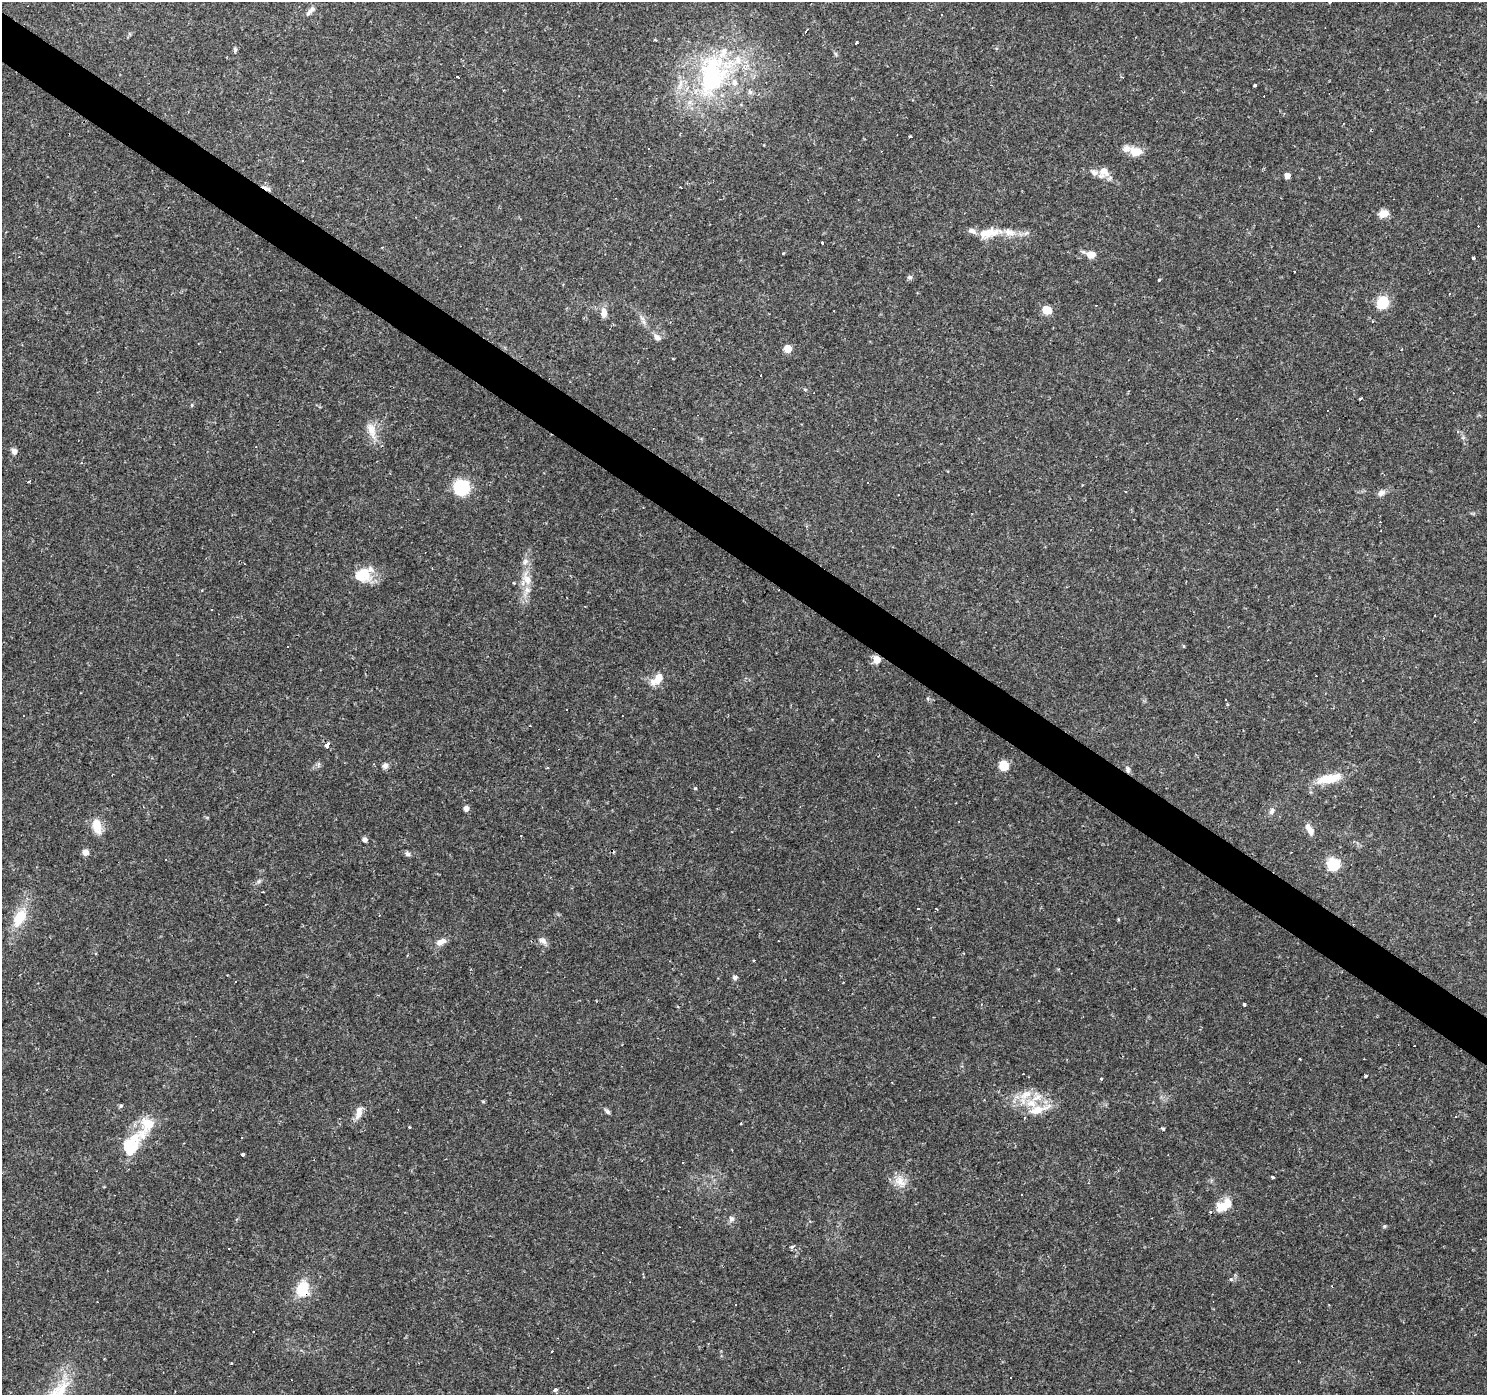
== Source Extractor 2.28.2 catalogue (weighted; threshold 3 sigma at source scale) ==
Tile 11 of 4 x 4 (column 3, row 3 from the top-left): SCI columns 2975-4459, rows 1638-3030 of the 5945 x 5993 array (HDU 1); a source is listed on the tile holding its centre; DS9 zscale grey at full resolution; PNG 1489 x 1397 px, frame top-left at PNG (2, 2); no overlay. Shown black and unused: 3% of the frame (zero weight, under 2 of 3 exposures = <1% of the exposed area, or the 3 px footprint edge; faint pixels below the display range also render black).
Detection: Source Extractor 2.28.2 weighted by HDU 2 'WHT'; one run over the whole footprint, this tile lists its part. Background 0.0655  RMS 0.0042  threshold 0.0191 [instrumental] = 3 sigma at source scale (4.5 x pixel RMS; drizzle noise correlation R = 1.50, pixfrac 1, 0.0396/0.0396 arcsec/px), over >= 5 px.
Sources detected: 158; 1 inside a brighter object's white glare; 47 cosmic-ray / hot-pixel residue — not listed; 13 inside a brighter listed object's ellipse — not listed separately; the other 97 listed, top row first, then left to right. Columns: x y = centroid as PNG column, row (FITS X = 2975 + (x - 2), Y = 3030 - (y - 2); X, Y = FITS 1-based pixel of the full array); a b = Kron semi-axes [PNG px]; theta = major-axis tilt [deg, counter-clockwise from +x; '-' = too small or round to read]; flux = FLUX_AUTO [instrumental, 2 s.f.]
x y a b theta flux
310 11 16 6 47 1.9
856 43 4 3 - 2
235 50 6 4 90 0.84
712 75 65 42 71 75
457 76 3 3 - 1
1255 85 3 3 - 1.5
910 136 4 2 - 0.66
1136 152 14 11 -10 6
302 161 3 2 - 0.45
1103 172 13 11 59 4.9
1287 176 5 4 - 4.2
1383 213 12 9 12 3.4
989 233 29 12 15 8.2
1026 233 8 5 26 1.2
822 243 3 2 - 0.58
1091 254 9 6 -15 5.8
1473 258 3 3 - 2.9
910 277 7 6 - 0.94
1159 280 4 4 - 0.37
1383 302 10 9 - 16
1046 310 7 6 - 8.3
604 313 11 8 89 3
644 322 9 4 -71 1.4
657 337 11 7 -33 2.1
788 348 5 5 - 12
1401 349 3 2 - 0.51
805 389 5 3 - 0.43
1361 398 4 3 - 0.51
192 405 5 4 - 0.49
371 430 22 11 -69 5.7
1457 431 4 4 - 0.75
14 451 8 7 - 1.7
29 482 4 3 - 0.49
461 487 8 7 - 68
1125 491 3 2 - 0.37
1381 493 10 7 36 1.9
1381 531 2 2 - 0.25
525 561 9 7 57 1.8
359 576 22 14 -29 7.5
527 580 15 11 -68 4.7
514 583 4 3 - 0.44
876 660 5 5 - 9.7
657 679 18 10 44 5.7
1225 700 3 3 - 0.92
567 709 2 2 - 0.24
530 726 3 2 - 0.33
327 745 5 4 - 14
374 764 3 3 - 0.51
1003 765 6 6 - 12
385 766 8 7 - 1.6
547 767 3 3 - 0.52
1128 769 9 7 -72 1.3
1329 779 37 12 11 10
695 788 5 3 - 0.41
466 809 6 6 - 1.6
1272 811 10 6 65 1.5
97 826 20 11 -79 6
1310 830 14 6 -61 3.6
365 840 6 5 - 1.3
85 852 7 7 - 2.3
407 854 7 6 - 1.2
1333 864 7 7 - 27
259 881 7 5 46 0.82
936 909 3 2 - 0.61
20 918 24 13 60 12
1118 919 4 4 - 0.42
543 941 11 7 -34 2
441 942 15 8 26 3
735 978 6 5 - 1.2
1244 1004 3 3 - 1.4
1300 1058 3 3 - 0.8
1366 1076 3 3 - 1.7
1101 1079 3 3 - 1.4
1036 1098 21 12 40 7.2
121 1106 6 5 - 0.63
1038 1110 30 10 17 8
359 1112 16 7 86 3.4
607 1112 7 5 -45 0.96
1455 1117 3 2 - 0.29
741 1123 3 2 - 0.42
148 1124 6 6 - 24
409 1127 4 3 - 0.36
1163 1129 3 3 - 1.2
241 1137 3 2 - 0.44
131 1146 48 20 53 20
243 1155 3 3 - 0.87
1273 1177 3 3 - 0.7
900 1181 20 13 -54 5.3
1224 1206 19 11 34 8.8
731 1219 8 7 - 1.4
1384 1226 6 4 21 0.62
792 1247 5 4 - 1.1
229 1249 2 2 - 0.38
302 1289 16 12 74 12
736 1304 3 2 - 0.34
231 1364 3 2 - 0.36
555 1390 6 4 31 0.98
Overlapping masked pixels (flux is a lower limit): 3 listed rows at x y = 876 660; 1128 769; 302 1289
Unlisted compact peaks at least as high as the median listed source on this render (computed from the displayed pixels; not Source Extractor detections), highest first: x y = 1231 1279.